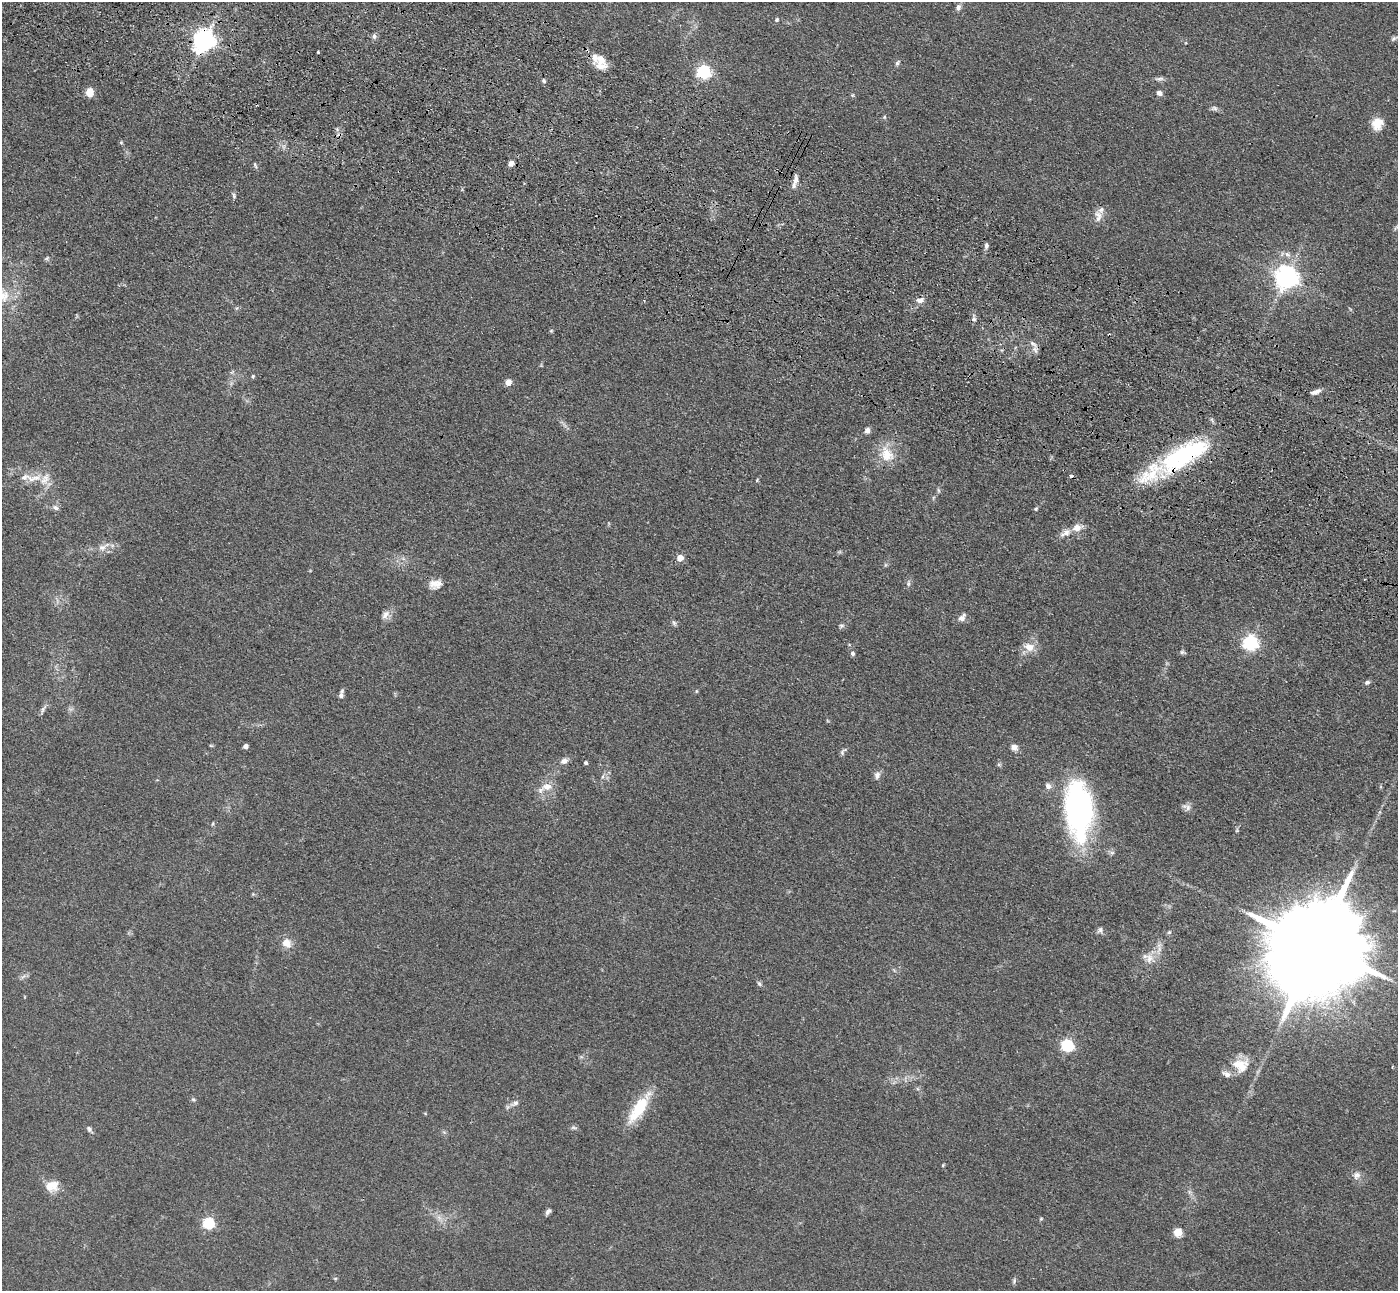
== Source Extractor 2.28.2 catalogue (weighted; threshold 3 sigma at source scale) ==
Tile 11 of 4 x 4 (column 3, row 3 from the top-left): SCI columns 2853-4248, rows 1543-2831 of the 5703 x 5795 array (HDU 1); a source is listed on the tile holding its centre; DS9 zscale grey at full resolution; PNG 1400 x 1293 px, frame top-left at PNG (2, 2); no overlay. Shown black and unused: <1% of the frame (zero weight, under 3 of 4 exposures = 6% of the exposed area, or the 3 px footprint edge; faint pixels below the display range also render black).
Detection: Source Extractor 2.28.2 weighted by HDU 2 'WHT'; one run over the whole footprint, this tile lists its part. Background 0.0663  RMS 0.006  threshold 0.0268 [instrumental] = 3 sigma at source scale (4.5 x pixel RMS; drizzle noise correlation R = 1.50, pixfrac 1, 0.05/0.05 arcsec/px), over >= 5 px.
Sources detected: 108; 4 cosmic-ray / hot-pixel residue — not listed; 6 inside a brighter listed object's ellipse — not listed separately; the other 98 listed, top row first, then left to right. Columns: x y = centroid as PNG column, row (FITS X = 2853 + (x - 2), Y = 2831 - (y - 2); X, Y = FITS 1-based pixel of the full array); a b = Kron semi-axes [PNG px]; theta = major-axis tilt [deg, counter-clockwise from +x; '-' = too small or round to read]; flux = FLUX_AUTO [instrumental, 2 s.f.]
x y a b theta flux
958 7 8 6 68 2
777 20 5 5 - 1
374 36 7 5 89 1.6
1394 38 9 6 35 1.4
204 40 8 7 - 430
318 52 3 3 - 0.57
601 59 17 13 -49 7.3
897 63 9 4 61 1.2
703 71 6 6 - 120
1159 79 13 4 6 1.9
544 81 6 5 - 1.2
89 92 9 8 - 6
1159 93 5 4 - 3.4
852 95 5 4 - 0.75
1214 108 10 6 -17 1.7
884 117 5 5 - 0.79
1377 124 14 13 - 8.2
121 142 5 5 - 0.76
511 163 6 5 - 2.4
255 165 8 3 -67 0.98
796 179 17 6 83 3.6
234 196 7 5 -75 1.2
1098 216 17 10 -81 4.6
1396 228 10 3 50 0.98
986 245 7 5 -82 1.4
1287 254 8 6 -27 2.2
47 258 8 4 36 0.99
1286 277 7 7 - 540
920 300 12 7 12 3.1
974 319 7 5 -90 1.6
551 331 5 4 - 0.66
1035 350 12 6 -71 2.8
253 376 5 4 - 0.82
508 382 5 4 - 8.1
1315 392 12 5 17 3
867 430 7 5 71 2.5
887 454 23 18 -60 13
1184 456 64 21 32 81
25 477 19 9 7 6.2
45 479 19 11 60 7.5
757 480 4 4 - 0.63
938 490 6 4 -71 0.82
55 508 9 6 -26 2
1036 509 6 5 - 0.85
1076 527 12 10 14 5.1
1065 533 17 7 25 4.5
102 547 13 8 27 4.2
680 558 7 7 - 4.5
435 584 16 11 4 5.7
908 584 8 6 89 1.5
385 614 13 8 49 3.5
962 618 10 6 52 3.4
674 623 9 5 -63 1.3
841 626 7 5 7 1.3
1250 643 6 6 - 170
1029 647 14 10 -17 7
1183 652 8 5 -17 1.2
853 653 6 5 - 1.4
1367 682 7 5 27 1.4
696 691 5 3 - 0.62
341 696 7 6 - 1.7
43 709 12 4 61 1.8
211 745 6 4 -1 0.62
245 746 4 4 - 3.4
1014 747 7 6 - 3.5
843 751 12 5 52 1.5
564 761 9 7 21 2.9
586 763 4 4 - 1.2
999 765 6 4 -19 0.83
877 775 10 8 70 2.8
603 776 6 4 71 1
1048 786 8 7 - 2.6
547 787 16 10 9 6.5
1187 807 13 7 -20 2.6
1078 809 63 28 -86 130
213 823 5 3 - 0.63
1100 930 9 6 62 1.7
1169 932 6 5 - 0.97
286 943 12 10 -40 6.3
1317 946 35 20 62 20000
1149 958 14 10 77 5.8
759 983 7 5 -58 1.2
1067 1045 6 5 - 89
1241 1065 23 19 -8 14
193 1099 5 5 - 0.93
515 1103 14 7 27 2.9
639 1108 44 13 56 23
425 1113 5 3 - 0.51
573 1127 8 5 -7 1.3
89 1129 10 5 -50 1.6
943 1165 5 3 - 0.55
1357 1175 11 9 51 3.2
52 1186 17 13 15 8.6
548 1212 8 5 39 1.7
208 1223 5 5 - 72
1178 1232 5 5 - 25
335 1278 6 4 -18 0.66
1014 1281 8 4 77 1.1
Overlapping masked pixels (flux is a lower limit): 2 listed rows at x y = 204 40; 1184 456
Isophote crosses this tile's border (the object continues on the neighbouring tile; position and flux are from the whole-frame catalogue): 1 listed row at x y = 1317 946